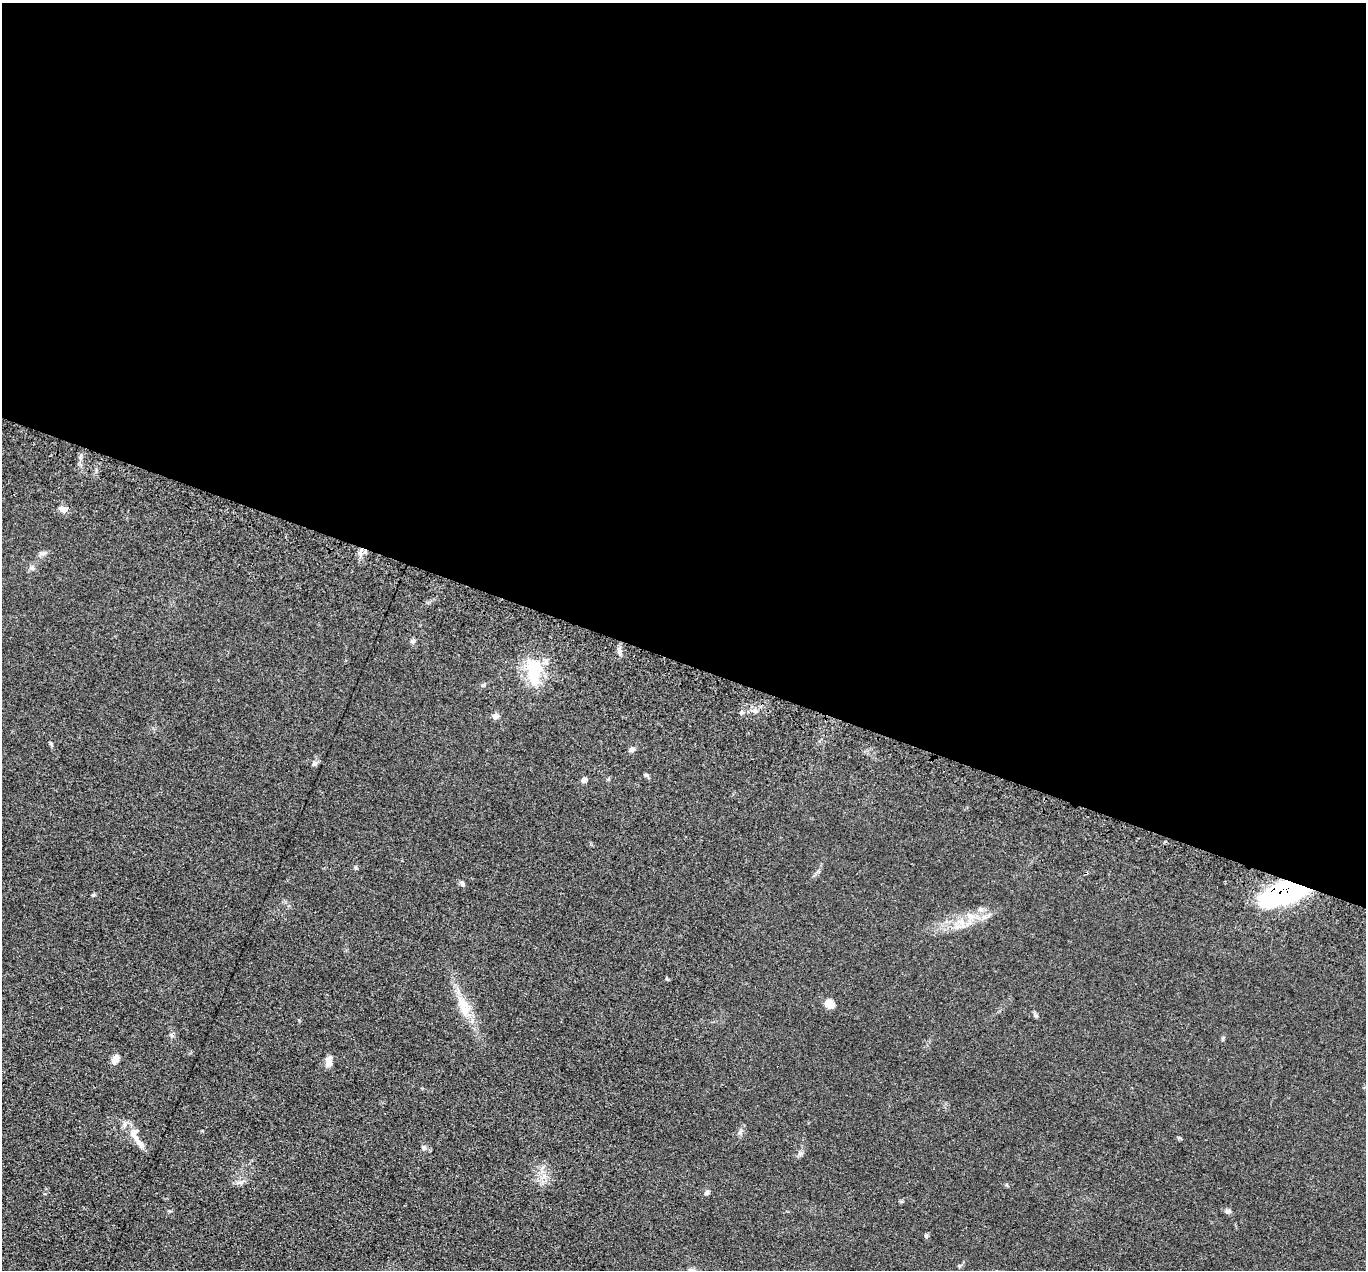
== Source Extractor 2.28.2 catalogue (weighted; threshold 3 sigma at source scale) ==
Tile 3 of 4 x 4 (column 3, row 1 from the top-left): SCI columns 2758-4121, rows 4147-5414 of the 5516 x 5626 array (HDU 1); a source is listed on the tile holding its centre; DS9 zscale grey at full resolution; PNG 1368 x 1272 px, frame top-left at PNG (2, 3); no overlay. Shown black and unused: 52% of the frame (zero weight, under 3 of 5 exposures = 4% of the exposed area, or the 3 px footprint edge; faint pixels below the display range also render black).
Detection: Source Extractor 2.28.2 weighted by HDU 2 'WHT'; one run over the whole footprint, this tile lists its part. Background 0.0393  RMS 0.0042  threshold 0.0189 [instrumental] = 3 sigma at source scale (4.5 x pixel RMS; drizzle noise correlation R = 1.50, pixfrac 1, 0.05/0.05 arcsec/px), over >= 5 px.
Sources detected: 20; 1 inside a brighter listed object's ellipse — not listed separately; the other 19 listed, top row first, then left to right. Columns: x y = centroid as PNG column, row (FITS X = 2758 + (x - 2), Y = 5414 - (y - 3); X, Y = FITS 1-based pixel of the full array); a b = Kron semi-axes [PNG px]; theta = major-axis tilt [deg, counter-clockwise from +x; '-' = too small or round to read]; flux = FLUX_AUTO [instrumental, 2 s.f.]
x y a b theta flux
63 509 10 7 -24 2
32 568 6 5 - 0.93
534 672 37 16 -89 16
495 716 7 7 - 1.5
632 749 7 6 - 1.1
584 781 6 5 - 0.97
462 883 7 5 -73 0.83
1284 893 38 17 16 86
93 895 6 4 18 0.48
970 916 9 7 89 2
667 979 5 3 - 0.44
829 1004 11 8 -25 3.7
463 1007 30 11 -70 8
115 1059 11 7 67 2.9
329 1061 12 8 -74 2.4
140 1144 17 7 -46 3
424 1147 7 5 89 0.89
707 1192 7 6 - 0.86
1228 1211 8 5 -8 1.1
Overlapping masked pixels (flux is a lower limit): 1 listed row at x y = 1284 893
Unlisted compact peaks at least as high as the median listed source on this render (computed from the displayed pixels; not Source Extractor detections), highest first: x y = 314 764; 647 775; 800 1153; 356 868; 51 744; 1036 1016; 740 1132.